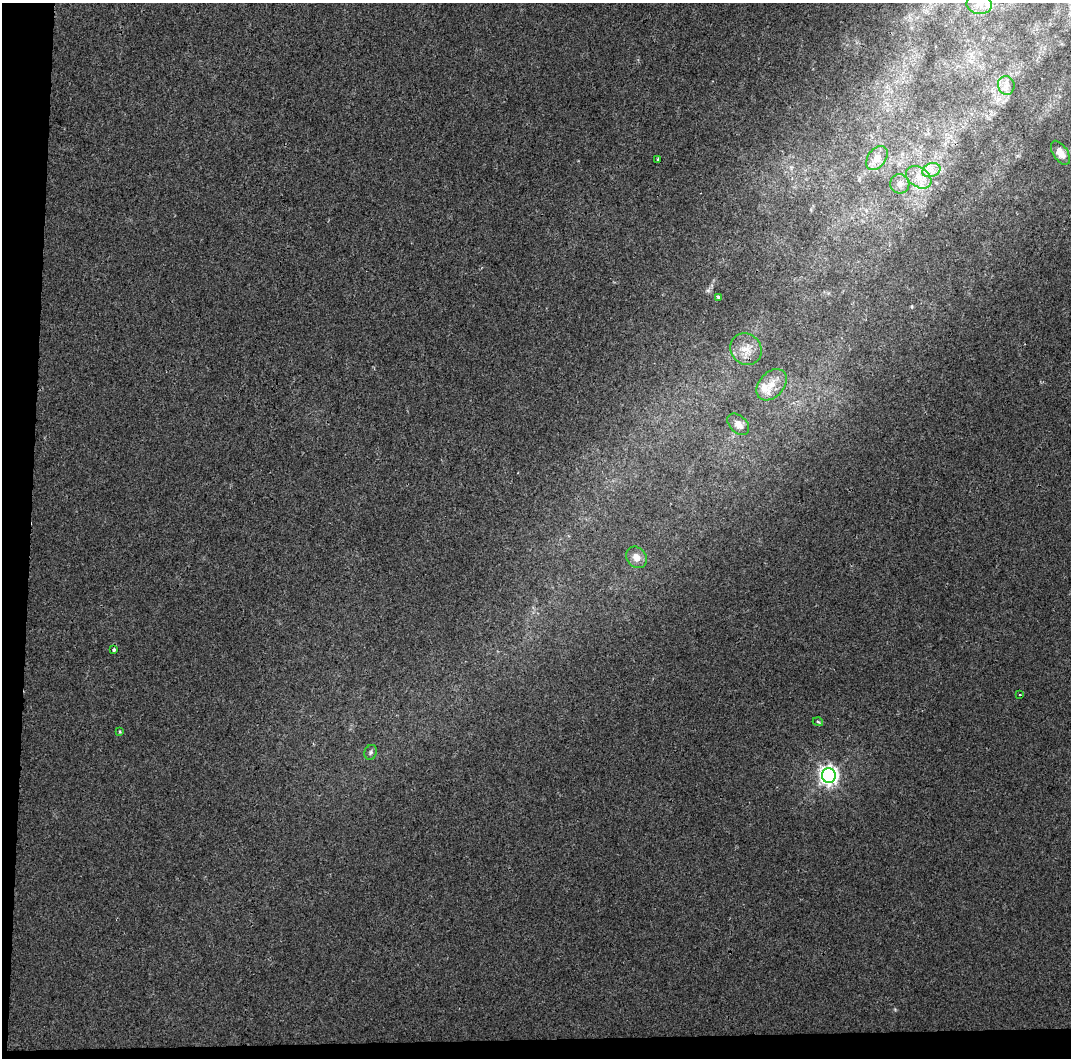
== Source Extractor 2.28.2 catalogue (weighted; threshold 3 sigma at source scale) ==
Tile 3 of 2 x 2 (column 1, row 2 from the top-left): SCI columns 1-1069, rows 70-1125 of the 2138 x 2255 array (HDU 1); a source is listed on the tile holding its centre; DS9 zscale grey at full resolution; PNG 1073 x 1060 px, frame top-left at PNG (2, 3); each listed source drawn as its Kron ellipse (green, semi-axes under 4 px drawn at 4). Shown black and unused: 5% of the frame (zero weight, under 2 of 3 exposures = <1% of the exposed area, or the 3 px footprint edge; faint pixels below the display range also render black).
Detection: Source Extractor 2.28.2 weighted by HDU 2 'WHT'; one run over the whole footprint, this tile lists its part. Background 0.00887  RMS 0.0061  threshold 0.0274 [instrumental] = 3 sigma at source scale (4.5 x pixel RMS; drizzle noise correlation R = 1.50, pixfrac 1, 0.0396/0.0396 arcsec/px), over >= 5 px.
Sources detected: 22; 3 inside a brighter listed object's ellipse — not listed separately; the other 19 listed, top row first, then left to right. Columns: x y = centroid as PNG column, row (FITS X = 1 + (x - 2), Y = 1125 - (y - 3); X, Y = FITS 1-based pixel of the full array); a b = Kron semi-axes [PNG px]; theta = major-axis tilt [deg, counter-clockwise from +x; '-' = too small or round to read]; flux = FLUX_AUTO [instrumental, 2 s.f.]
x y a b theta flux
979 4 13 10 -9 5.6
1006 85 9 8 - 3.6
1060 153 13 7 -57 5.7
877 158 13 9 53 7.8
658 159 3 3 - 0.72
931 170 9 7 20 3.9
919 177 14 9 -35 7
900 184 10 9 - 3.9
718 297 4 3 - 3.2
746 349 16 15 - 7.9
772 385 18 12 48 8.9
738 424 13 8 -44 4.3
636 557 11 9 -51 6
114 649 3 3 - 1.3
1020 694 2 2 - 0.45
818 722 5 3 - 0.75
120 732 4 3 - 0.79
371 752 7 6 - 1.5
829 776 7 7 - 310
Isophote crosses this tile's border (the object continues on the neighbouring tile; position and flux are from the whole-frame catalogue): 1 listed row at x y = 979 4
Unlisted compact peaks at least as high as the median listed source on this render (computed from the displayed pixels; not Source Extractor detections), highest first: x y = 912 306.